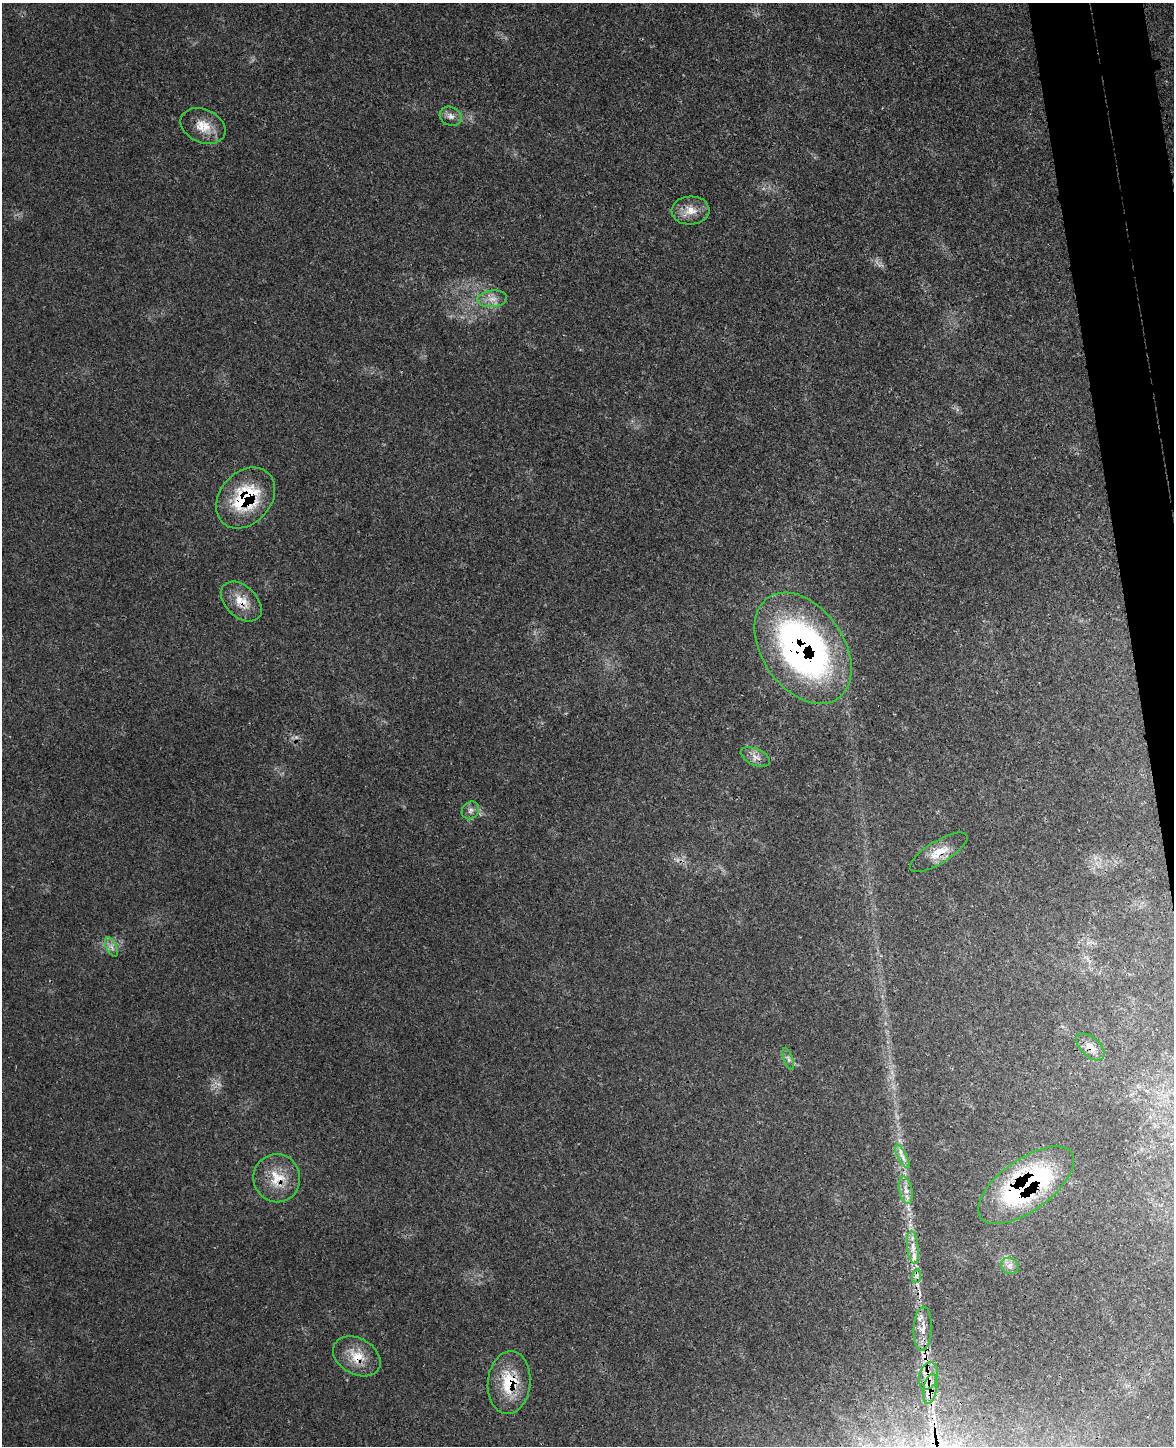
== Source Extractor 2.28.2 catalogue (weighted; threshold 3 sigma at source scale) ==
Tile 6 of 4 x 3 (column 2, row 2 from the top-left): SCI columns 1221-2392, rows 1592-3035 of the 4800 x 4732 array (HDU 1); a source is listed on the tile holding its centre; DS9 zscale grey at full resolution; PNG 1176 x 1448 px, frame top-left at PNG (2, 3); each listed source drawn as its Kron ellipse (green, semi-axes under 4 px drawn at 4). Shown black and unused: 4% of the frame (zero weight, under 3 of 4 exposures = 6% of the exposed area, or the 3 px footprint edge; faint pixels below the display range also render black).
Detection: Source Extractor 2.28.2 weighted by HDU 2 'WHT'; one run over the whole footprint, this tile lists its part. Background 0.0423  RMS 0.0029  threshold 0.0131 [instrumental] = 3 sigma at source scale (4.5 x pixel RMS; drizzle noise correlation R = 1.50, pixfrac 1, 0.05/0.05 arcsec/px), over >= 5 px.
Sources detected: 28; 2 cosmic-ray / hot-pixel residue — neither listed nor drawn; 1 inside a brighter listed object's ellipse — not listed separately; the other 25 listed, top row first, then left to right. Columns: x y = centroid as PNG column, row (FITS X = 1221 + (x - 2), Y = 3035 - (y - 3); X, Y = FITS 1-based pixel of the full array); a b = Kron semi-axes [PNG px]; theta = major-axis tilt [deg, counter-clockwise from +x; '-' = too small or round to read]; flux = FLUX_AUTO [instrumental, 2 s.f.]
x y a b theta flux
451 116 11 9 -26 1.7
203 126 23 16 -25 5.6
690 210 19 14 3 4.2
492 299 15 8 5 2.6
246 498 34 25 48 21
241 601 24 15 -43 5.7
803 648 61 41 -55 120
755 757 15 8 -23 2.1
470 810 9 8 - 1.4
939 852 33 11 31 5.5
111 947 10 5 -63 1.2
1090 1047 17 9 -42 2.8
788 1059 11 4 -70 0.91
902 1157 13 4 -62 1.6
277 1178 24 23 - 8.7
1026 1185 56 25 36 60
906 1190 14 6 -77 2.1
913 1247 16 6 -83 2.2
1010 1266 9 8 - 1.5
917 1276 7 4 71 0.78
923 1329 22 9 87 3.2
357 1356 25 18 -30 6.9
928 1376 14 9 73 3.2
509 1383 31 21 85 12
930 1389 15 7 79 2.5
Overlapping masked pixels (flux is a lower limit): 11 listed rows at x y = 246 498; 241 601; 803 648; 939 852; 1090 1047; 277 1178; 1026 1185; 357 1356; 928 1376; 509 1383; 930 1389